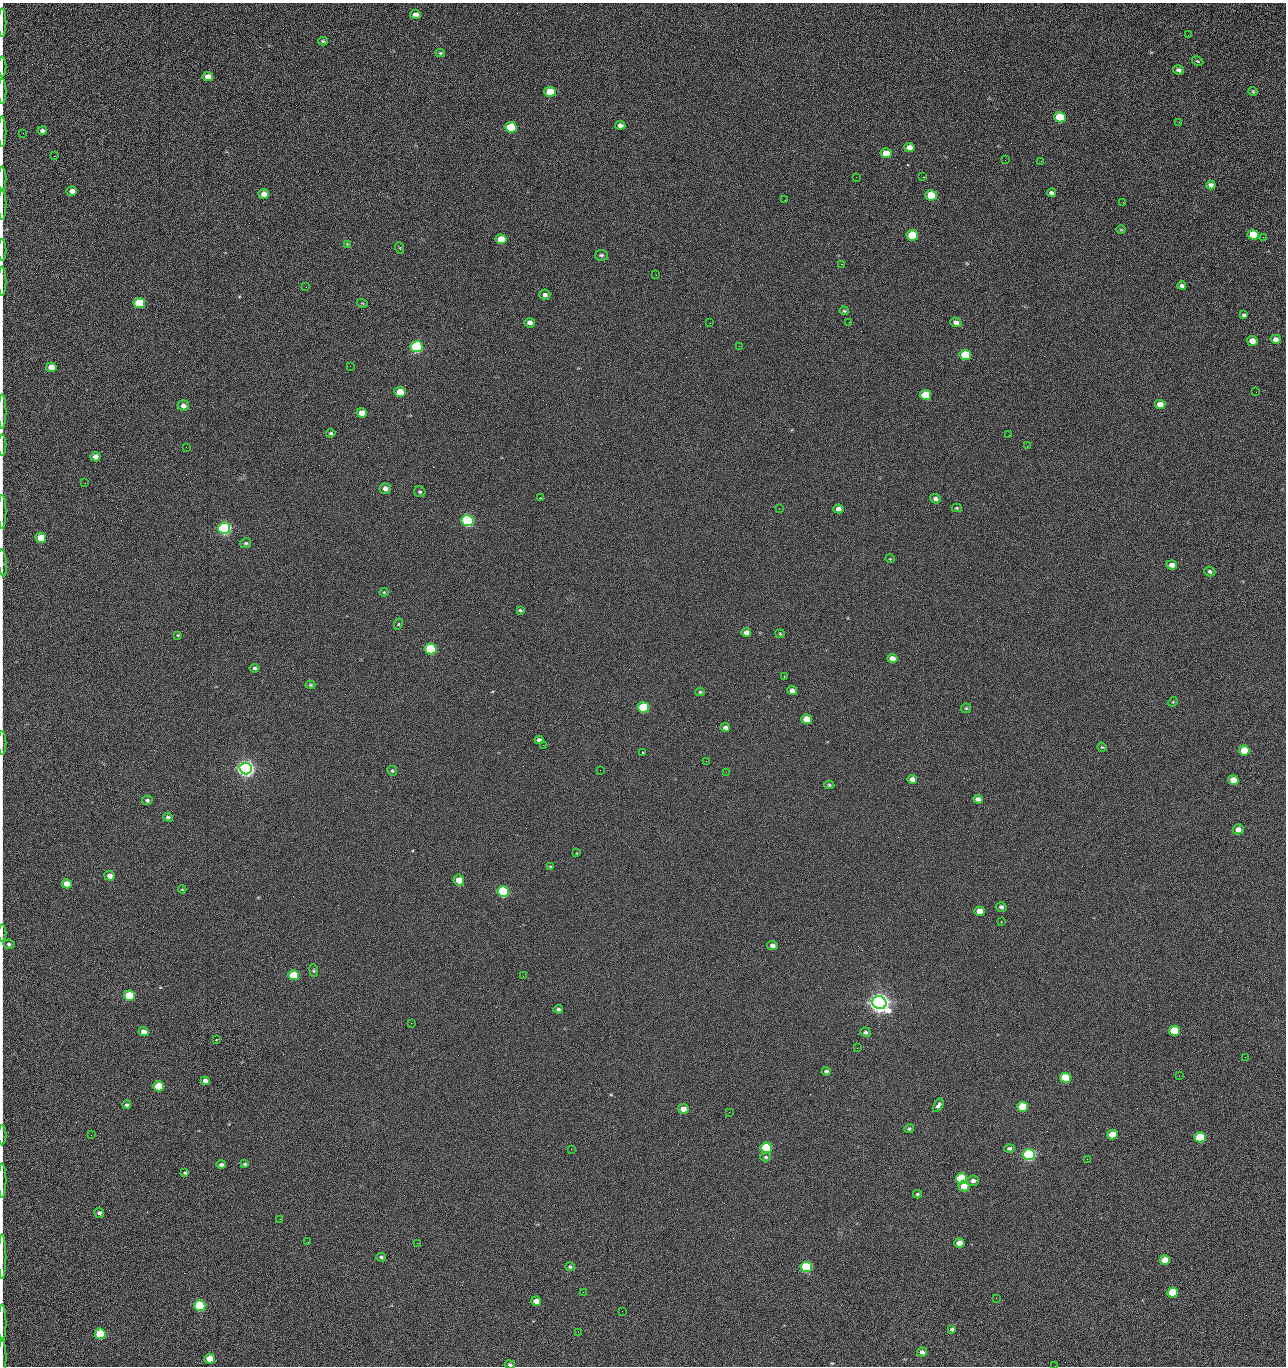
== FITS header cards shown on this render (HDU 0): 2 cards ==
NAXIS1  =                 1284 /fastest changing axis
NAXIS2  =                 1364 /next to fastest changing axis

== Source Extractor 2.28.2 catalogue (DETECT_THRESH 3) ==
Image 1284 x 1364 px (HDU 0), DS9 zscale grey, 1 PNG px = 1 image px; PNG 1288 x 1368 px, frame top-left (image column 1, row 1364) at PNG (2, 3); each listed source drawn as its Kron ellipse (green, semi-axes under 4 px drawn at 4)
Background 124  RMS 14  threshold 43.3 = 3 sigma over >= 5 px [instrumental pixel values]
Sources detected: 211; all 211 listed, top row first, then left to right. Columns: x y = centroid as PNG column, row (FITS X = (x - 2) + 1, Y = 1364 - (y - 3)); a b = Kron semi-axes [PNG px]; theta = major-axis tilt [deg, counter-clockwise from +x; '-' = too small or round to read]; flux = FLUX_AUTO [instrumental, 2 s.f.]
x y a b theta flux
415 14 5 4 - 4.8e+03
2 23 14 2 90 3.0e+03
1188 35 2 2 - 1.3e+03
323 41 5 4 - 1.3e+03
440 53 5 3 - 1.2e+03
1197 61 6 3 -27 1.0e+03
2 67 10 2 90 1.6e+03
1179 70 5 4 - 2.9e+03
208 77 5 4 - 8.2e+03
2 91 13 2 90 2.5e+03
1253 91 4 3 - 1.1e+03
550 92 6 5 - 2.3e+04
1060 117 6 5 - 4.3e+04
1179 122 2 2 - 1.2e+03
620 125 5 4 - 3.5e+03
511 127 6 5 - 5.3e+04
42 131 5 4 - 2.5e+03
2 132 15 2 90 2.9e+03
23 133 2 2 - 4.1e+02
909 147 5 4 - 6.2e+03
886 153 5 5 - 1.6e+04
54 156 2 2 - 5.1e+02
1005 160 2 2 - 1.3e+03
1041 161 3 2 - 2.0e+03
856 177 2 2 - 2.3e+03
923 177 2 2 - 3.1e+04
2 179 12 2 90 2.4e+03
1211 185 5 4 - 3.4e+03
72 191 5 4 - 4.9e+03
1051 193 4 4 - 2.4e+03
264 194 5 5 - 6.1e+03
931 195 6 5 - 2.8e+04
785 200 2 2 - 5.4e+02
1123 202 3 2 - 9.2e+02
2 204 15 2 90 2.7e+03
1121 230 5 3 - 8.6e+02
912 235 6 5 - 4.1e+04
1253 235 6 5 - 2.4e+04
1263 237 3 2 - 9.2e+02
501 239 5 5 - 2.0e+04
347 244 4 3 - 7.4e+02
400 248 6 3 -71 9.7e+02
2 250 11 2 90 1.7e+03
601 255 6 5 - 2.0e+03
841 264 2 2 - 2.7e+04
656 275 2 2 - 1.7e+03
2 281 14 2 90 2.2e+03
1182 286 4 4 - 2.6e+03
306 287 2 2 - 6.6e+02
545 295 5 5 - 3.3e+03
139 303 5 5 - 5.1e+04
362 303 6 3 -18 1.0e+03
844 311 5 3 - 1.1e+03
1244 315 4 3 - 1.9e+03
849 322 2 2 - 8.1e+02
956 322 6 4 -19 3.7e+03
530 323 5 5 - 4.8e+03
710 323 2 2 - 3.6e+03
1276 339 5 4 - 4.2e+03
1252 341 5 4 - 9.7e+03
739 346 2 2 - 4.8e+02
417 347 6 5 - 1.6e+05
965 355 6 5 - 4.0e+04
350 366 2 2 - 2.5e+03
51 367 5 4 - 1.1e+04
400 392 5 5 - 2.0e+04
1256 392 2 2 - 1.5e+03
925 395 6 5 - 3.3e+04
1160 404 5 4 - 9.4e+03
183 406 6 5 - 4.8e+03
2 412 17 2 90 3.2e+03
362 413 5 4 - 9.3e+03
331 433 5 4 - 1.5e+03
1009 435 3 2 - 1.4e+03
2 445 10 2 90 1.8e+03
1027 446 2 2 - 5.9e+02
186 447 2 2 - 2.9e+03
95 457 5 4 - 6.0e+03
85 483 2 2 - 9.7e+02
385 488 5 5 - 5.3e+03
420 492 6 5 - 1.9e+03
540 498 3 2 - 5.2e+02
936 499 5 4 - 3.2e+03
957 508 5 4 - 1.1e+03
779 509 2 2 - 5.3e+02
838 509 5 4 - 4.8e+03
2 512 17 2 90 3.0e+03
467 521 6 5 - 1.9e+05
224 528 6 5 - 3.2e+05
41 538 5 5 - 1.9e+04
246 543 5 5 - 1.6e+03
890 559 5 3 - 7.3e+02
2 563 14 3 -84 2.7e+03
1172 565 5 4 - 5.4e+03
1210 571 5 4 - 2.1e+03
384 592 4 4 - 9.3e+02
520 610 4 3 - 1.3e+03
398 624 6 4 63 1.2e+03
746 633 5 4 - 5.2e+03
780 634 4 4 - 1.0e+03
178 635 4 4 - 1.0e+03
431 649 6 5 - 9.0e+04
892 658 5 4 - 7.1e+03
255 668 5 4 - 1.9e+03
784 676 2 2 - 7.6e+02
310 685 5 4 - 1.2e+03
792 691 5 4 - 4.3e+03
700 692 4 4 - 1.3e+03
1173 702 5 4 - 1.0e+03
643 707 6 5 - 6.1e+04
966 708 5 4 - 1.2e+03
807 719 5 5 - 1.4e+04
725 728 5 4 - 3.7e+03
539 740 4 4 - 2.5e+03
2 743 12 2 90 1.7e+03
543 745 2 2 - 3.5e+03
1102 747 5 4 - 1.2e+03
1244 750 5 5 - 2.6e+04
643 752 3 2 - 1.2e+03
706 761 2 2 - 2.5e+03
246 768 6 6 - 7.2e+05
600 770 2 2 - 3.6e+02
392 771 5 4 - 1.3e+03
726 772 2 2 - 2.7e+03
912 779 5 4 - 5.6e+03
1233 780 5 5 - 1.3e+04
829 785 5 4 - 1.4e+03
978 799 5 4 - 3.9e+03
147 800 5 4 - 2.1e+03
168 817 5 4 - 2.1e+03
1238 829 5 5 - 6.0e+03
576 853 2 2 - 6.5e+02
550 866 3 2 - 7.4e+02
110 876 5 4 - 5.6e+03
459 880 5 5 - 1.3e+04
67 884 5 4 - 9.7e+03
182 889 4 4 - 8.6e+02
503 891 6 5 - 1.2e+05
1001 907 5 5 - 2.9e+03
979 911 5 4 - 9.3e+03
1001 921 2 2 - 8.2e+02
2 933 8 2 90 1.2e+03
9 944 6 4 -7 2.0e+03
772 945 5 4 - 3.6e+03
314 971 6 4 -84 1.3e+03
294 975 5 5 - 3.3e+04
523 976 2 2 - 2.2e+03
129 996 5 5 - 5.2e+04
879 1003 7 6 - 1.2e+06
558 1009 4 4 - 2.0e+03
411 1023 2 2 - 5.6e+03
144 1031 5 4 - 6.3e+03
1174 1031 5 5 - 2.9e+04
866 1032 5 4 - 2.0e+03
216 1039 3 2 - 1.8e+03
857 1048 2 2 - 1.5e+03
1245 1057 2 2 - 1.9e+03
826 1071 4 4 - 2.0e+03
1179 1076 2 2 - 2.7e+03
1065 1078 5 5 - 4.7e+04
205 1081 5 4 - 5.4e+03
159 1086 5 5 - 3.1e+04
127 1105 4 4 - 1.7e+03
938 1105 7 4 58 2.7e+03
1023 1107 5 5 - 4.4e+04
683 1109 5 4 - 8.9e+03
729 1112 3 2 - 1.1e+03
909 1129 5 4 - 1.7e+03
1112 1134 5 5 - 1.7e+04
2 1135 10 2 90 1.7e+03
91 1135 2 2 - 2.4e+03
1200 1137 5 5 - 5.8e+04
766 1148 5 5 - 7.9e+04
1009 1148 5 4 - 2.2e+03
571 1149 2 2 - 1.0e+03
1029 1154 6 5 - 2.8e+05
766 1157 5 4 - 1.6e+03
1087 1159 3 2 - 1.5e+03
245 1164 4 3 - 1.2e+03
221 1165 5 4 - 2.6e+03
185 1173 3 3 - 1.3e+03
961 1179 5 5 - 8.4e+04
2 1180 17 2 90 2.9e+03
973 1181 6 5 - 3.7e+03
964 1186 5 5 - 9.7e+03
917 1194 4 3 - 1.3e+03
99 1213 5 4 - 2.3e+03
280 1219 2 2 - 2.2e+03
308 1242 2 2 - 1.8e+03
417 1243 2 2 - 5.5e+03
959 1243 5 4 - 8.8e+03
2 1257 22 2 90 3.7e+03
381 1257 5 3 - 1.6e+03
1165 1260 5 4 - 1.4e+04
570 1267 4 4 - 1.5e+03
806 1267 6 5 - 8.0e+04
583 1292 2 2 - 5.6e+02
1173 1292 5 5 - 4.6e+04
996 1298 2 2 - 2.8e+03
536 1301 5 4 - 7.5e+03
200 1306 5 5 - 9.9e+04
622 1311 2 2 - 6.4e+02
2 1323 19 2 90 3.6e+03
952 1329 4 3 - 1.8e+03
578 1332 2 2 - 3.7e+03
100 1334 5 5 - 5.4e+04
922 1352 5 4 - 3.3e+03
2 1358 20 2 90 2.9e+03
210 1359 5 5 - 1.8e+04
510 1365 5 4 - 1.8e+03
1055 1366 2 2 - 2.1e+03
At the frame edge (FLAGS 8, measured only in part): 21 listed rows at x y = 2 23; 2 67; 2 91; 2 132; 2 179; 2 204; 2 250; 2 281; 2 412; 2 445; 2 512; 2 563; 2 743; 2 933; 2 1135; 2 1180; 2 1257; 2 1323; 2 1358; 510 1365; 1055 1366

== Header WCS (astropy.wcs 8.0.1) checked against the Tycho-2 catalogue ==
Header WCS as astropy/WCSLIB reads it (CRVAL/CRPIX/CD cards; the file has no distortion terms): RA---TAN/DEC--TAN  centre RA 15:41:40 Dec +51:59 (235.42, +51.99 deg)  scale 1.26 arcsec/px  FOV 26.9' x 28.5'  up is +92 deg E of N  parity flipped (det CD > 0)
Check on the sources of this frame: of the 60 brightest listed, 10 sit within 2.0 arcsec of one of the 11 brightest Tycho-2 stars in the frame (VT <= 12.29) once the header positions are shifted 0.51 arcsec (0.37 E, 0.35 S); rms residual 1.10 arcsec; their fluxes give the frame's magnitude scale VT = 24.49 - 2.5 log10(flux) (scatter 0.26 mag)
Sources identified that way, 10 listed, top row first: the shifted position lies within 2.0 arcsec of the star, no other Tycho-2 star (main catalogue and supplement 1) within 4.0 arcsec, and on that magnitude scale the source's flux lands within +1.5 / -3 mag of the star's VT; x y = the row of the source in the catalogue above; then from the Tycho-2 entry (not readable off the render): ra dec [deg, ICRS J2000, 3 dp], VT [Tycho-2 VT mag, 2 dp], TYC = Tycho-2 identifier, HIP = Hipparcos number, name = IAU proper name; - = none
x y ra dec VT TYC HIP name
417 347 235.614 +52.064 11.61 3489-1132-1 - -
467 521 235.514 +52.049 11.19 3489-1407-1 - -
224 528 235.515 +52.133 11.12 3489-1380-1 - -
246 768 235.378 +52.130 9.31 3489-1322-1 76850 -
503 891 235.303 +52.042 11.52 3489-958-1 - -
879 1003 235.232 +51.912 9.59 3489-824-1 - -
1029 1154 235.143 +51.862 10.97 3489-1016-1 - -
961 1179 235.131 +51.886 12.29 3489-908-1 - -
806 1267 235.084 +51.941 11.45 3489-1346-1 - -
200 1306 235.075 +52.152 11.74 3489-912-1 - -